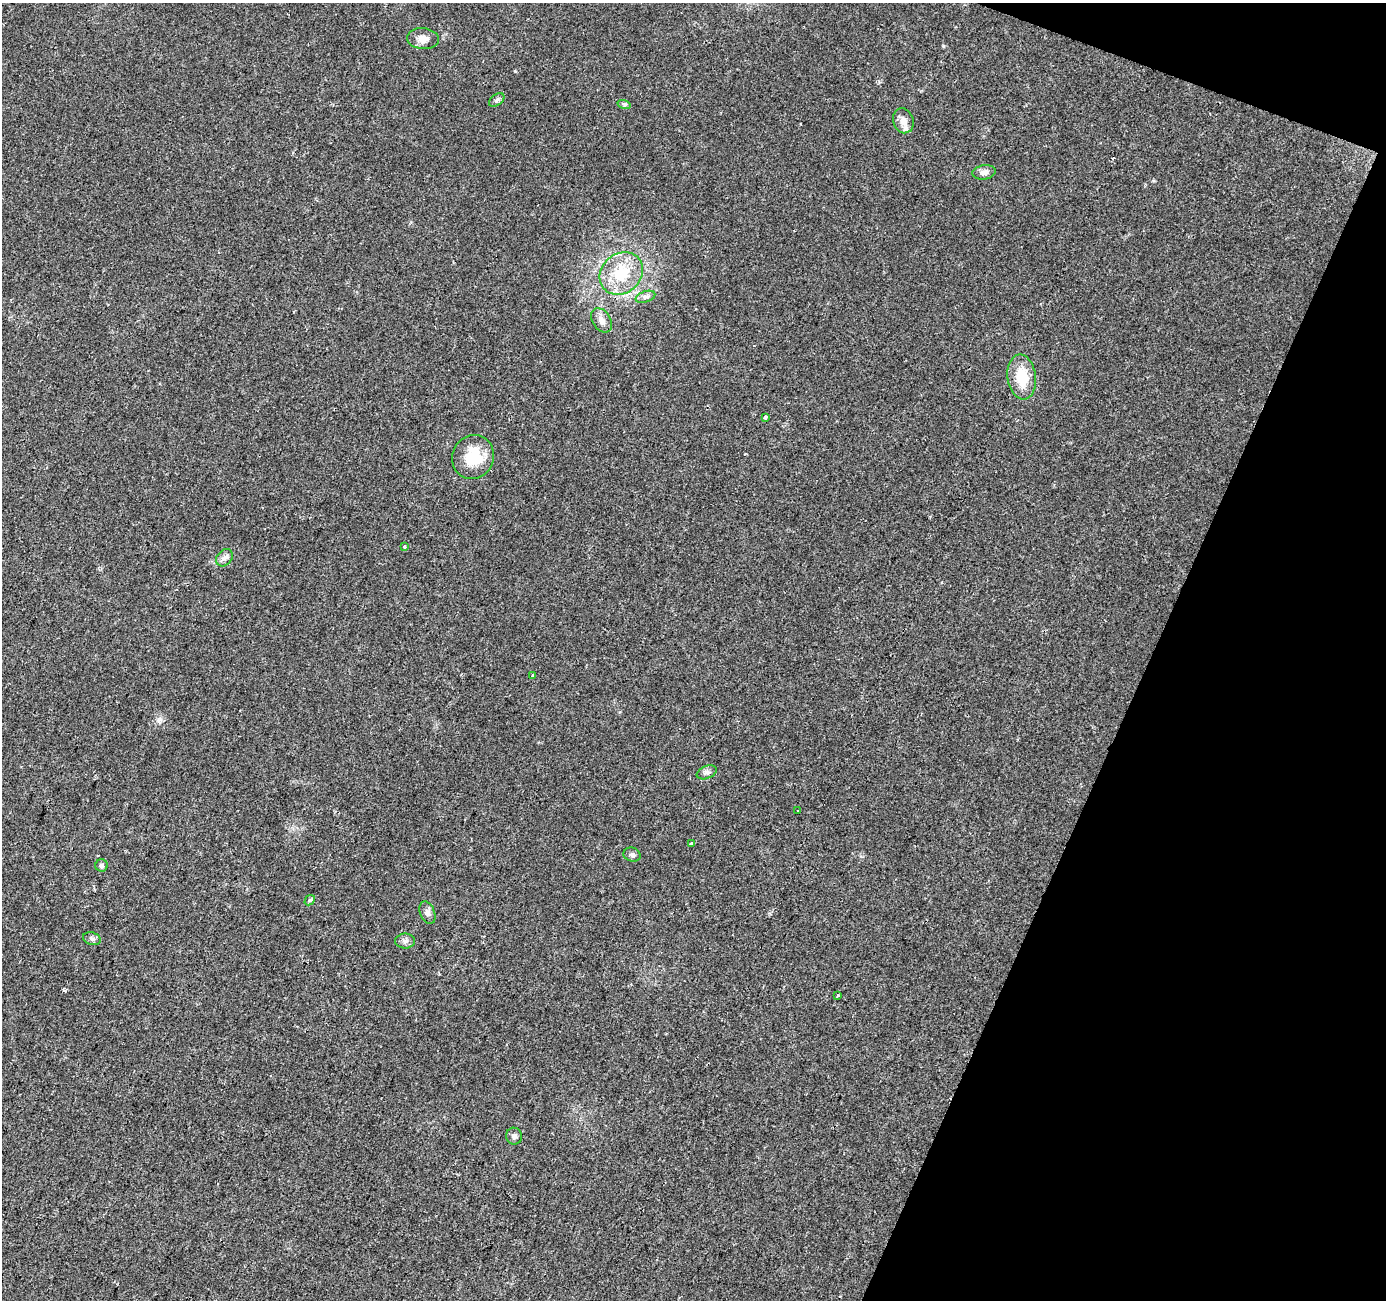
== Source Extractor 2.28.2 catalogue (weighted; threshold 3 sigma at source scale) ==
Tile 8 of 4 x 4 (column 4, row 2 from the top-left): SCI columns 4162-5545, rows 2879-4176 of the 5566 x 5698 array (HDU 1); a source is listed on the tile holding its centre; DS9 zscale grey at full resolution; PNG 1388 x 1302 px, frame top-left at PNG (2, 3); each listed source drawn as its Kron ellipse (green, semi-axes under 4 px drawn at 4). Shown black and unused: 19% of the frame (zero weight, under 2 of 3 exposures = <1% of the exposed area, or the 3 px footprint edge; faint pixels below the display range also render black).
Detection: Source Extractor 2.28.2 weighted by HDU 2 'WHT'; one run over the whole footprint, this tile lists its part. Background 0.0208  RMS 0.0034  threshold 0.0154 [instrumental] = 3 sigma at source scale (4.5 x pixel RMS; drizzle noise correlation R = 1.50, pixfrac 1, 0.0396/0.0396 arcsec/px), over >= 5 px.
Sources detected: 26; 1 cosmic-ray / hot-pixel residue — neither listed nor drawn; the other 25 listed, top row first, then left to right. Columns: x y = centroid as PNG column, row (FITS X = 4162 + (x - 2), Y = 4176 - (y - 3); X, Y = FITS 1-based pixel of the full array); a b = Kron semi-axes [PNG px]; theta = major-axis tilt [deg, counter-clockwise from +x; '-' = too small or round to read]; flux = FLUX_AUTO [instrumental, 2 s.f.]
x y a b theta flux
423 39 16 10 -4 2.9
497 100 8 5 37 0.82
624 104 7 4 -18 0.58
903 121 13 10 -71 2.9
984 172 11 7 9 1.7
621 273 23 19 40 13
645 297 10 5 17 1.2
601 320 13 9 -57 1.9
1022 377 22 14 -83 9.7
766 417 4 3 - 0.73
473 457 22 20 67 11
404 547 3 3 - 3
225 558 9 7 51 1.4
532 676 3 3 - 0.5
707 772 10 6 23 1.1
798 811 3 2 - 0.32
691 844 4 3 - 4.2
632 855 9 7 -18 0.99
101 865 6 6 - 0.84
310 900 6 4 41 0.54
427 912 12 7 -69 1.4
92 939 9 6 -18 0.91
405 941 10 7 1 1.2
838 995 4 3 - 0.41
514 1136 8 8 - 1.1
Unlisted compact peaks at least as high as the median listed source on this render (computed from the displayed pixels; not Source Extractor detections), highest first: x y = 515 71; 943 46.